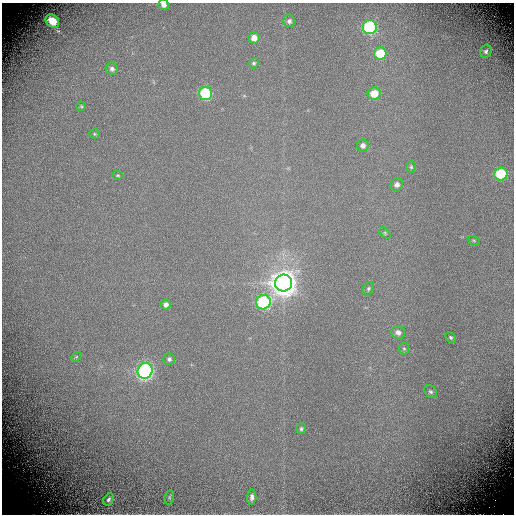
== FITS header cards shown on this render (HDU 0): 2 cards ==
NAXIS1  =                  512 / Required FITS header
NAXIS2  =                  512 / Required FITS header

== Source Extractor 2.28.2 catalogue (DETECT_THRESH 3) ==
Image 512 x 512 px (HDU 0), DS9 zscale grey, 1 PNG px = 1 image px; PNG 516 x 516 px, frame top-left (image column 1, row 512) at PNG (2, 3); each listed source drawn as its Kron ellipse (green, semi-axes under 4 px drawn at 4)
Background -0.995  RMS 0.41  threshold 1.23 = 3 sigma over >= 5 px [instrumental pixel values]
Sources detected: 35; all 35 listed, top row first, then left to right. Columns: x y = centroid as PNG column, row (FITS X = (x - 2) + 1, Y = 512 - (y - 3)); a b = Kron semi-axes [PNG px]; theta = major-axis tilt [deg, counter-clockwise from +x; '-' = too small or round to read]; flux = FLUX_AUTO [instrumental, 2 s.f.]
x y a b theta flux
164 5 6 5 - 110
52 21 7 5 -42 530
289 21 6 6 - 79
370 27 7 7 - 3900
254 38 5 5 - 210
486 51 6 5 - 67
380 54 6 6 - 920
254 63 5 4 - 51
112 69 6 6 - 90
205 93 6 6 - 2800
374 94 6 6 - 570
81 106 5 4 - 37
94 134 5 4 - 34
363 145 6 6 - 140
411 167 5 4 - 38
501 174 7 6 - 1600
118 175 6 4 -2 36
397 185 6 6 - 110
385 233 7 4 -46 43
474 240 6 4 -20 36
283 283 8 8 - 41000
368 289 7 5 68 52
263 302 7 7 - 3000
166 305 5 5 - 110
398 332 7 6 - 150
451 337 6 4 -44 43
404 349 6 5 - 44
76 357 6 4 43 38
169 359 6 6 - 80
145 371 8 7 - 9300
431 392 7 5 -42 58
301 429 5 5 - 52
169 497 7 4 80 43
252 497 7 4 86 100
109 499 6 4 59 64
At the frame edge (FLAGS 8, measured only in part): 1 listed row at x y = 164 5